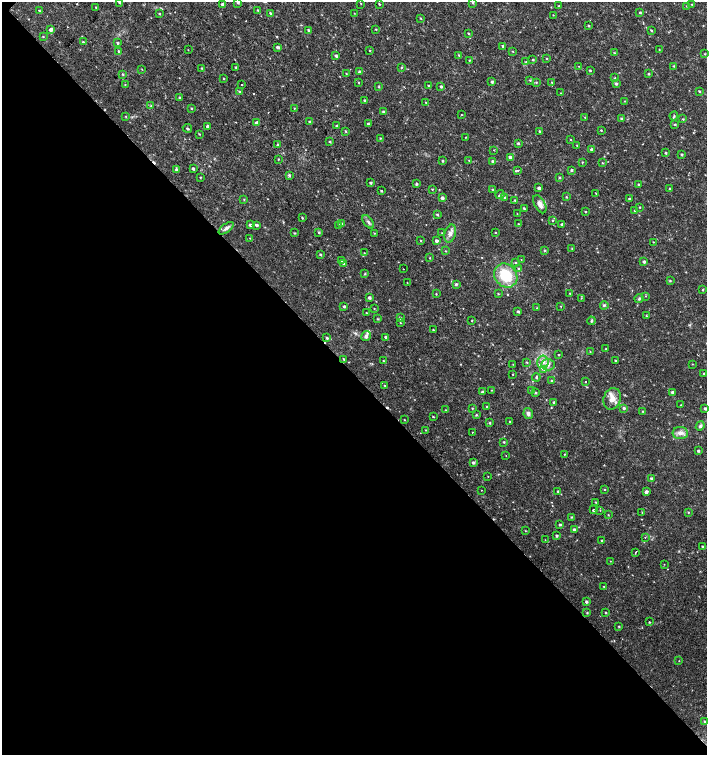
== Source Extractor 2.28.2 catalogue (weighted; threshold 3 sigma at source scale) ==
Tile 14 of 4 x 4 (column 2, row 4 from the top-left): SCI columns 1635-3043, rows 1-1506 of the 6023 x 6029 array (HDU 1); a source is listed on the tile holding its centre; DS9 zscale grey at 2 x 2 block average (1 PNG px = mean of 2 x 2 image px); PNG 709 x 757 px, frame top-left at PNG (2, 2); each listed source drawn as its Kron ellipse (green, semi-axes under 4 px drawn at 4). Shown black and unused: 51% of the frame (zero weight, under 2 of 3 exposures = <1% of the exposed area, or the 3 px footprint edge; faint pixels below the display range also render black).
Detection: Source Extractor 2.28.2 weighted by HDU 2 'WHT'; one run over the whole footprint, this tile lists its part. Background 0.0179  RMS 0.0033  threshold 0.0149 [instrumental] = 3 sigma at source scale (4.5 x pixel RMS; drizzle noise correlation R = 1.50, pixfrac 1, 0.0396/0.0396 arcsec/px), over >= 5 px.
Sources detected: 296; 7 cosmic-ray / hot-pixel residue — neither listed nor drawn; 5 inside a brighter listed object's ellipse — not listed separately; the other 284 listed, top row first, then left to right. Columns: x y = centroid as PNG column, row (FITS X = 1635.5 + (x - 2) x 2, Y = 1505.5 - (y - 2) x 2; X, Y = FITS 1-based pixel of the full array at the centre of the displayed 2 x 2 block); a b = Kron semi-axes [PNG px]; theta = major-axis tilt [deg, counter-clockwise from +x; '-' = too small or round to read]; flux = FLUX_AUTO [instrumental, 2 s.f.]
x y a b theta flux
119 2 2 2 - 0.64
238 2 3 2 - 1.2
473 2 3 2 - 0.8
361 3 2 2 - 0.34
223 4 3 2 - 2.7
379 4 3 2 - 0.66
691 4 3 2 - 0.37
559 6 2 2 - 0.39
686 6 2 2 - 0.35
96 7 3 2 - 0.65
258 10 3 2 - 0.43
39 11 3 2 - 0.69
270 13 3 2 - 0.82
354 13 3 2 - 0.3
640 13 2 2 - 0.84
160 14 3 2 - 0.59
553 15 2 2 - 0.37
421 18 3 2 - 0.6
589 26 2 2 - 0.78
51 29 3 3 - 2.9
376 29 2 2 - 0.53
308 30 3 2 - 1
651 30 3 2 - 0.73
468 33 2 2 - 0.71
43 36 3 2 - 0.49
83 42 3 2 - 0.73
118 43 3 2 - 0.96
503 46 3 2 - 1
277 47 3 3 - 1.2
188 50 3 2 - 0.31
370 50 2 2 - 0.48
659 50 3 2 - 0.34
119 51 3 2 - 1.2
513 51 3 2 - 0.43
614 53 3 3 - 0.67
705 54 3 2 - 0.41
459 55 3 3 - 0.69
336 56 3 2 - 1.4
547 58 3 2 - 0.52
469 60 2 2 - 0.52
533 60 2 2 - 0.76
526 62 3 2 - 0.58
579 66 2 2 - 0.28
674 66 3 2 - 0.54
236 67 3 2 - 0.72
401 67 3 3 - 0.6
202 68 3 2 - 0.59
142 69 2 2 - 0.35
590 70 2 2 - 0.78
360 72 3 2 - 2.5
123 74 3 2 - 0.93
346 74 3 2 - 0.48
648 74 2 2 - 0.86
615 78 3 2 - 0.61
223 79 3 2 - 0.54
530 80 3 3 - 0.61
492 82 3 3 - 1.4
536 82 3 3 - 0.69
552 82 3 2 - 0.36
359 83 3 2 - 0.41
616 84 3 3 - 1.5
125 85 3 2 - 0.38
242 85 2 2 - 1.7
428 85 2 2 - 0.54
441 86 2 2 - 1.3
379 87 3 3 - 0.71
699 91 2 2 - 0.71
240 92 3 3 - 1.1
561 93 3 2 - 0.35
180 98 3 2 - 1.3
365 100 3 2 - 0.95
624 101 2 2 - 0.3
426 103 2 2 - 0.46
151 106 3 3 - 0.78
191 108 3 2 - 0.62
294 108 2 2 - 0.4
384 112 3 3 - 1.8
461 115 2 2 - 0.4
126 116 3 2 - 0.5
674 116 4 3 - 0.87
585 117 3 2 - 0.5
621 118 3 3 - 1
683 119 3 2 - 0.61
309 122 3 2 - 0.93
257 123 3 3 - 2.6
368 124 3 2 - 1.1
675 124 2 2 - 0.74
207 126 3 2 - 1.5
337 126 2 2 - 2.3
187 128 5 2 - 0.82
601 130 2 2 - 0.56
346 131 3 2 - 0.74
540 131 3 2 - 0.9
199 134 3 2 - 0.5
465 137 2 2 - 0.35
380 138 3 2 - 0.53
570 139 2 2 - 0.46
330 142 3 2 - 0.74
518 143 3 2 - 1.2
278 145 3 3 - 1.1
577 145 3 2 - 0.47
591 149 2 2 - 1.4
494 150 3 2 - 0.37
666 153 2 2 - 0.98
682 154 2 2 - 1.1
510 157 4 2 - 2.1
278 159 2 2 - 0.5
469 160 3 2 - 0.38
443 161 2 2 - 0.98
492 162 3 2 - 1.3
582 162 3 2 - 0.5
602 163 3 2 - 0.6
193 169 3 2 - 1.3
177 170 3 3 - 2.4
518 170 3 2 - 0.9
572 170 3 2 - 1.1
289 175 3 3 - 1.4
200 177 2 2 - 0.57
559 178 3 2 - 0.83
371 183 2 2 - 1.4
416 184 2 2 - 1.1
639 185 2 2 - 1.2
539 188 3 3 - 2.3
432 189 2 2 - 0.55
492 189 3 3 - 0.65
670 189 2 2 - 1.1
381 191 3 2 - 0.75
596 193 3 2 - 0.36
500 194 4 3 - 1.4
504 197 3 2 - 0.97
566 197 3 2 - 0.62
442 198 2 2 - 2.6
629 199 3 2 - 1.3
244 200 3 2 - 0.52
515 200 3 2 - 1
540 204 10 5 -61 4.9
640 207 3 2 - 0.48
524 208 3 3 - 0.84
635 210 2 2 - 0.64
585 211 3 2 - 0.6
437 214 3 2 - 0.89
517 214 2 2 - 0.3
302 218 3 2 - 0.69
553 221 3 2 - 0.55
368 222 8 4 -54 1.9
342 223 3 2 - 0.67
518 224 2 2 - 0.54
562 224 3 2 - 1.2
250 225 3 3 - 1.7
257 225 3 3 - 1.5
338 225 3 3 - 0.91
226 228 9 4 36 2.3
319 232 3 2 - 0.87
495 232 2 2 - 0.49
294 233 3 2 - 0.59
374 233 3 2 - 0.57
442 233 2 2 - 0.42
450 234 9 5 74 3.6
250 238 2 2 - 0.38
421 240 3 2 - 0.53
437 241 2 2 - 2.6
653 242 2 2 - 0.35
572 248 3 2 - 0.44
545 250 3 3 - 0.8
446 251 3 2 - 0.47
364 253 2 2 - 0.4
320 255 2 2 - 0.95
430 258 3 2 - 0.39
521 260 3 2 - 0.39
341 261 3 3 - 0.88
644 262 3 2 - 1.4
515 263 3 3 - 0.64
344 264 3 3 - 1.2
518 268 3 2 - 0.72
403 269 2 2 - 0.26
365 274 3 2 - 0.64
506 275 13 11 -49 27
670 281 3 3 - 0.73
407 283 2 2 - 0.34
456 284 3 3 - 1.3
703 290 2 2 - 0.51
570 293 2 2 - 0.52
436 294 2 2 - 0.5
498 294 3 2 - 0.51
646 296 2 2 - 0.32
369 298 3 2 - 2
581 298 2 2 - 0.37
639 298 4 3 - 1.1
604 305 4 3 - 1.1
344 306 3 3 - 1.3
561 306 2 2 - 0.37
374 308 2 2 - 0.41
537 308 3 2 - 0.53
518 312 3 2 - 1.1
366 313 2 2 - 0.54
646 316 3 2 - 0.54
400 318 3 2 - 1
378 319 3 3 - 0.61
472 321 2 2 - 0.47
591 321 4 2 - 1.1
400 323 3 2 - 0.41
433 330 2 2 - 0.68
366 336 5 4 - 2.5
386 337 3 2 - 1.6
327 338 3 2 - 1
606 349 2 2 - 0.8
590 352 2 2 - 0.5
559 355 2 2 - 0.48
344 359 3 2 - 0.7
384 361 3 2 - 0.74
615 361 2 2 - 0.9
527 362 3 2 - 0.59
543 362 6 6 - 4.5
513 364 2 2 - 0.27
692 364 3 2 - 0.36
548 365 7 5 2 3.6
544 369 4 3 - 1.4
704 373 2 2 - 0.41
513 374 2 2 - 0.37
536 377 4 3 - 1.2
552 381 3 3 - 0.96
586 382 2 2 - 0.63
385 386 2 2 - 0.45
492 390 2 2 - 0.42
532 390 3 3 - 1
483 392 3 3 - 1.2
673 392 3 3 - 2.6
535 393 3 3 - 1
612 399 11 8 71 7.4
554 402 2 2 - 1.3
681 405 2 2 - 0.36
487 406 2 2 - 0.47
472 408 2 2 - 0.54
624 408 3 3 - 1.4
705 409 3 2 - 1.4
446 410 2 2 - 0.36
642 411 2 2 - 0.42
528 413 5 4 - 2.5
476 415 3 3 - 0.91
433 417 3 2 - 0.58
405 420 2 2 - 0.41
509 421 2 2 - 0.59
490 423 3 3 - 0.74
700 426 5 4 - 1.4
426 430 3 2 - 0.38
472 432 2 2 - 0.88
680 433 8 6 0 4
504 442 2 2 - 0.68
698 451 2 2 - 1.3
564 454 2 2 - 0.41
506 456 2 2 - 0.22
473 463 3 3 - 1.6
488 476 2 2 - 0.25
651 478 3 3 - 1.4
481 490 2 2 - 0.23
604 490 2 2 - 0.46
558 491 3 2 - 0.86
646 492 3 2 - 3
596 502 3 2 - 0.43
593 510 2 2 - 14
600 510 3 2 - 0.4
688 512 2 2 - 0.52
642 513 3 2 - 0.42
608 515 2 2 - 0.42
571 517 3 2 - 0.64
560 525 2 2 - 1
574 529 2 2 - 1.6
525 531 3 2 - 0.39
557 536 3 2 - 1.6
645 537 2 2 - 0.63
545 540 2 2 - 0.27
602 540 2 2 - 0.66
702 546 3 2 - 0.72
636 552 2 2 - 4.6
610 561 2 2 - 0.31
664 564 2 2 - 0.29
604 586 2 2 - 0.34
586 602 3 2 - 1.6
587 613 3 3 - 0.65
606 613 2 2 - 0.7
649 622 3 2 - 0.54
619 626 2 2 - 0.68
679 661 2 2 - 0.31
705 721 3 3 - 0.67
Isophote crosses this tile's border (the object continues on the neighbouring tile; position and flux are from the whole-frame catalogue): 1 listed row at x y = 238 2
Diffuse or blended objects may show on this block-average render without a row.